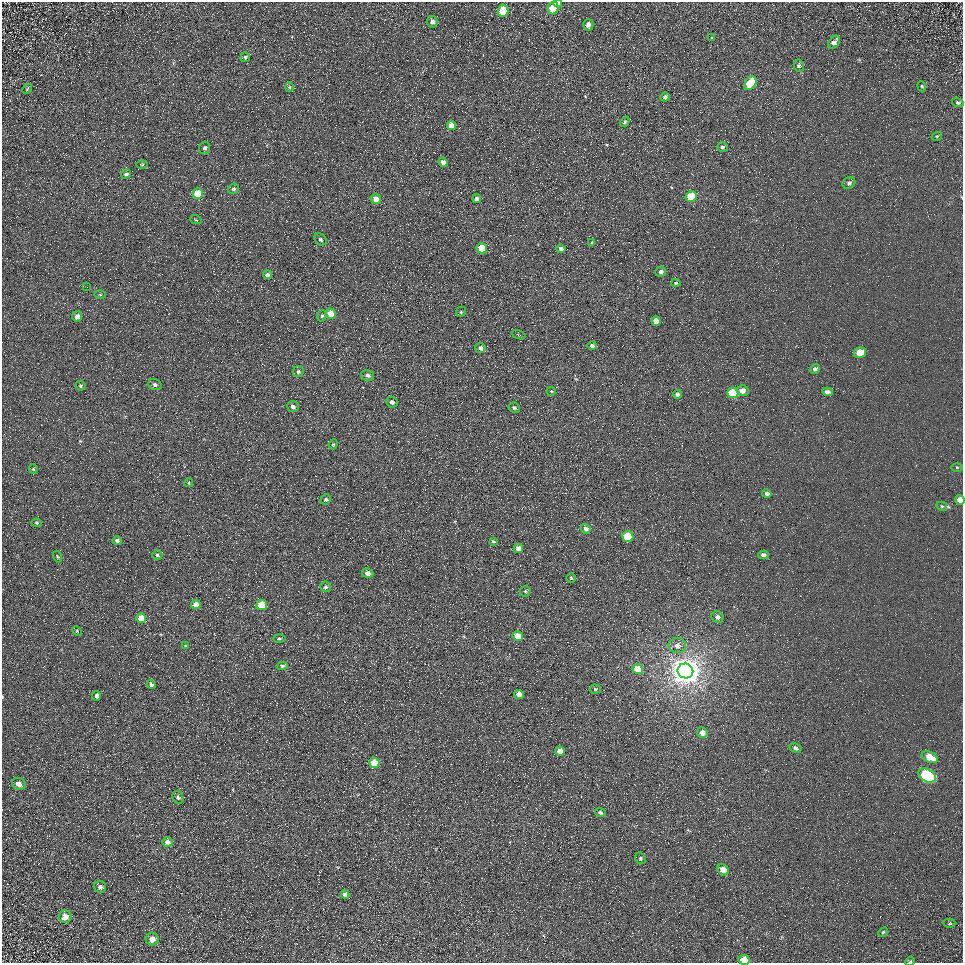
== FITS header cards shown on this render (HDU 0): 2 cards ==
NAXIS1  =                  961
NAXIS2  =                  961

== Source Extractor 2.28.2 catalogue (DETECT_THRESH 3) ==
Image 961 x 961 px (HDU 0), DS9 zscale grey, 1 PNG px = 1 image px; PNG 965 x 965 px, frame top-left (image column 1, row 961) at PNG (2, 2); each listed source drawn as its Kron ellipse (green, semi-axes under 4 px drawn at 4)
Background 5.21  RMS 7.8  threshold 23.3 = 3 sigma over >= 5 px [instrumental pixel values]
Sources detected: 118; all 118 listed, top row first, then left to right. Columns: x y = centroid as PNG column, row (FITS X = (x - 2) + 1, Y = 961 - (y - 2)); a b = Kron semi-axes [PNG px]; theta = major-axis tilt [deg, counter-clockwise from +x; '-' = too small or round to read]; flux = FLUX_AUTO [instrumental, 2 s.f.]
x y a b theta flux
558 3 4 4 - 2600
553 8 6 5 - 15000
503 11 6 5 - 20000
432 22 6 5 - 2100
588 25 6 5 - 2200
712 38 3 3 - 460
834 42 7 5 50 2200
245 57 5 4 - 830
799 66 6 5 - 950
750 83 7 5 54 17000
922 86 5 4 - 580
289 87 4 4 - 560
27 89 6 4 47 590
665 97 4 4 - 1400
958 103 6 4 -18 910
625 122 5 4 - 790
451 125 5 4 - 4900
937 136 5 3 - 550
722 147 5 4 - 1100
205 148 6 5 - 1300
443 162 5 4 - 2800
142 164 5 3 - 520
126 174 5 4 - 1000
849 183 7 5 36 1400
233 189 6 5 - 1000
198 194 5 5 - 12000
691 197 5 5 - 17000
376 199 5 5 - 4500
477 199 4 4 - 2700
196 220 6 3 -18 570
320 239 7 5 -44 1000
592 243 4 3 - 740
482 248 5 5 - 12000
561 249 4 4 - 1900
661 272 5 5 - 1300
267 275 4 4 - 1600
676 283 4 4 - 690
87 287 2 2 - 250
100 295 6 4 -1 570
461 312 5 4 - 810
331 314 5 5 - 7700
77 316 5 5 - 2100
322 316 6 4 65 900
656 321 5 4 - 3300
518 335 7 2 -20 550
592 346 5 4 - 1100
480 348 5 5 - 1600
860 353 6 5 - 10000
815 369 5 4 - 1400
298 372 5 5 - 1200
367 375 6 5 - 1500
155 384 7 5 -18 1300
80 386 5 4 - 760
743 390 6 5 - 3400
551 391 4 3 - 430
827 392 5 4 - 1900
733 393 5 5 - 22000
678 394 4 4 - 1400
392 402 6 5 - 1700
293 407 6 5 - 1600
514 408 6 5 - 1100
333 444 5 4 - 600
957 467 5 3 - 530
33 469 4 4 - 620
189 483 4 3 - 580
767 494 5 4 - 1600
326 499 5 4 - 830
960 500 5 4 - 5000
942 506 5 4 - 630
37 523 5 4 - 630
586 529 5 4 - 2200
628 537 5 5 - 19000
117 541 4 4 - 1500
493 541 4 3 - 540
518 548 4 4 - 3000
157 555 5 4 - 840
763 555 5 4 - 1600
57 556 6 2 -71 460
368 573 6 4 -8 2400
571 578 4 4 - 670
326 587 5 5 - 1000
525 591 5 5 - 780
196 604 5 4 - 5400
262 605 5 5 - 15000
717 617 6 5 - 1700
141 618 5 5 - 7800
77 631 5 3 - 490
518 636 5 4 - 5700
279 638 6 3 1 560
677 645 9 7 -1 2600
186 646 4 4 - 510
282 666 5 4 - 980
638 669 5 5 - 12000
685 671 8 7 - 830000
151 684 5 4 - 1300
595 689 5 4 - 740
519 694 5 4 - 3600
96 696 5 4 - 1200
702 733 5 5 - 3800
795 748 6 4 -28 1400
560 751 5 4 - 4900
930 757 8 5 -26 7700
374 763 5 5 - 13000
927 775 9 6 -28 60000
19 784 7 6 - 3600
178 797 7 5 -70 1300
600 812 5 4 - 1200
167 842 5 5 - 2300
640 858 6 5 - 880
723 870 6 5 - 7100
100 887 6 5 - 1300
345 894 4 4 - 2200
65 917 6 6 - 3400
949 923 6 4 1 740
883 932 5 4 - 640
152 939 6 6 - 3800
744 960 6 5 - 10000
910 961 5 4 - 670
At the frame edge (FLAGS 8, measured only in part): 4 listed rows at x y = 558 3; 960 500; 744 960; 910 961